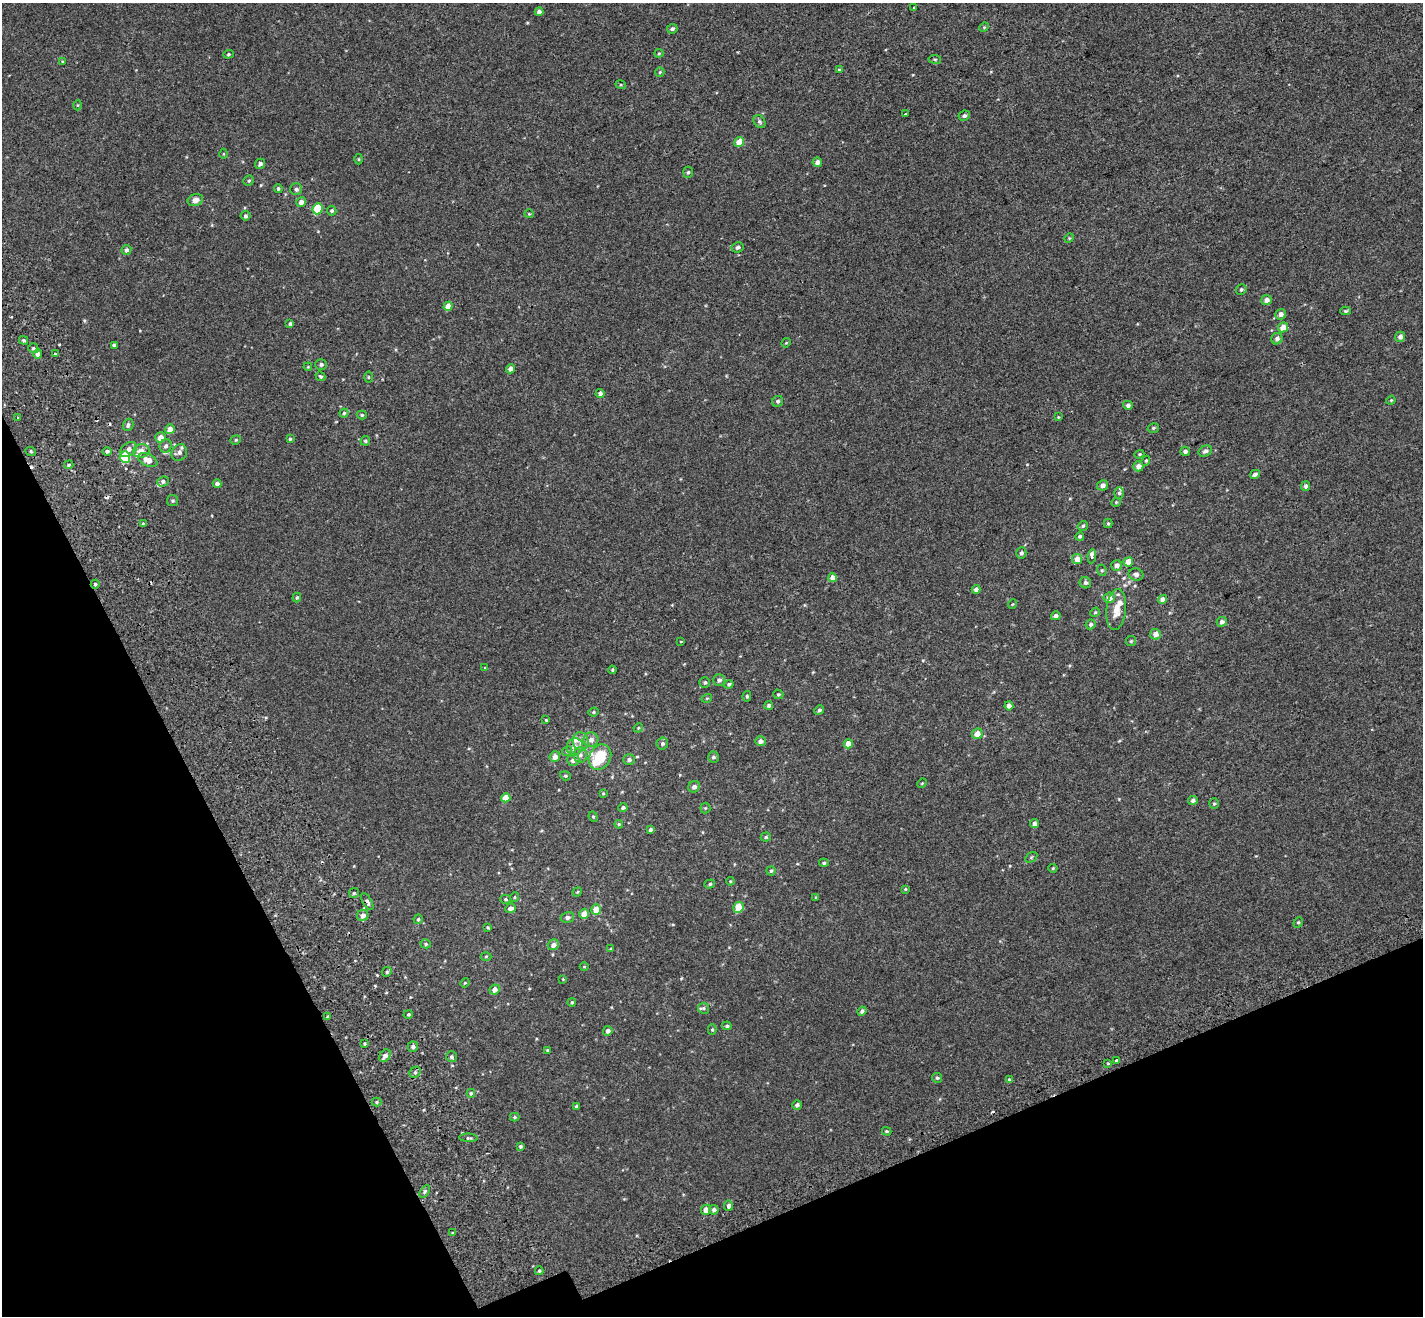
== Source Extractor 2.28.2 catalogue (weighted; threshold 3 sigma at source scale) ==
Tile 14 of 4 x 4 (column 2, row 4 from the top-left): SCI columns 1525-2945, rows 247-1560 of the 5889 x 5690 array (HDU 1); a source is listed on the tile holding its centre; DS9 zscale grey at full resolution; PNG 1425 x 1318 px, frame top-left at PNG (2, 3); each listed source drawn as its Kron ellipse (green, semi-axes under 4 px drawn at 4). Shown black and unused: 21% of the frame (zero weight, under 2 of 3 exposures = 6% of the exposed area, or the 3 px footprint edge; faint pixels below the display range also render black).
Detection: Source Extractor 2.28.2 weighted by HDU 2 'WHT'; one run over the whole footprint, this tile lists its part. Background 0.00116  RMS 0.0065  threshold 0.0294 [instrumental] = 3 sigma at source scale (4.5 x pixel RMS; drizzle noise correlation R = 1.50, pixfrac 1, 0.0396/0.0396 arcsec/px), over >= 5 px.
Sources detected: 235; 4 cosmic-ray / hot-pixel residue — neither listed nor drawn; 9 inside a brighter listed object's ellipse — not listed separately; the other 222 listed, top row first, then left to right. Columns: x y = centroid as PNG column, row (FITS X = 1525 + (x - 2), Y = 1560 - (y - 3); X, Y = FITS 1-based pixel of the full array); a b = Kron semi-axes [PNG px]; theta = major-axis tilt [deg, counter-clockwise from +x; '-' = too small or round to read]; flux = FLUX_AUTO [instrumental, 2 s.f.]
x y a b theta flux
914 7 3 3 - 1.8
539 12 4 4 - 2.5
984 27 5 4 - 0.66
672 29 5 4 - 1.3
659 53 4 4 - 0.62
228 54 5 4 - 0.74
935 59 6 3 -8 0.59
62 62 4 3 - 0.54
839 70 4 4 - 0.65
660 72 5 4 - 0.74
621 85 5 3 - 0.64
78 105 5 3 - 0.56
906 114 3 3 - 1.9
964 116 6 5 - 1.3
759 122 7 5 -53 1.2
739 142 5 4 - 8.6
223 154 5 3 - 0.5
359 159 5 3 - 0.54
817 162 5 4 - 2.4
260 164 5 5 - 1.5
688 172 5 5 - 0.94
249 181 5 5 - 0.96
278 189 4 4 - 0.96
296 189 6 6 - 1.7
195 200 8 6 21 3.7
301 202 5 4 - 2.8
317 209 6 5 - 23
332 211 5 4 - 1
529 214 4 4 - 0.57
245 216 5 4 - 1
1069 238 5 4 - 0.69
738 247 6 5 - 1.4
126 250 5 5 - 1.5
1241 290 5 5 - 1
1266 300 5 5 - 2.8
448 306 4 4 - 6.2
1346 311 5 4 - 0.8
1281 314 5 5 - 2.3
290 324 4 3 - 1.3
1283 327 5 5 - 5.1
1400 337 5 5 - 2.5
1277 339 6 5 - 2.3
24 340 4 3 - 0.92
786 343 5 4 - 0.58
114 345 4 3 - 1.4
33 348 5 5 - 1.3
38 354 5 4 - 2.6
55 354 4 3 - 3
321 364 6 5 - 1.4
308 367 4 3 - 0.5
510 369 4 4 - 2.5
320 376 5 4 - 0.89
368 377 5 3 - 0.56
600 393 4 4 - 2.4
1391 400 4 3 - 0.52
778 401 6 5 - 1.3
1128 405 5 4 - 1.6
344 413 4 4 - 0.81
362 415 5 4 - 0.86
1058 417 4 3 - 0.47
18 418 3 3 - 0.74
128 425 6 5 - 1.7
1153 428 6 4 15 0.87
170 429 5 4 - 5.3
160 438 5 5 - 4.5
290 439 4 3 - 0.74
236 440 5 4 - 0.85
365 441 5 4 - 1
166 446 7 6 - 1.9
128 450 9 6 36 3.4
107 451 5 4 - 1.3
141 451 8 6 12 4.8
1185 451 5 4 - 1.7
1205 451 7 5 27 1.8
31 452 5 3 - 0.69
179 452 8 7 - 2.6
1139 454 5 4 - 0.73
125 457 6 5 - 20
148 460 10 6 -26 6.7
1146 461 5 4 - 0.67
69 465 5 4 - 0.8
1138 466 5 5 - 3.9
1255 474 5 4 - 1.5
163 481 6 4 24 1.6
217 484 4 4 - 1.9
1102 485 5 5 - 2.6
1306 486 5 4 - 1.8
1119 493 5 5 - 1.1
173 501 5 5 - 1.1
1116 502 5 4 - 0.62
1108 523 5 4 - 0.73
143 524 3 3 - 0.78
1083 526 5 4 - 1.1
1080 536 4 4 - 0.99
1021 553 6 5 - 1.3
1092 556 7 3 84 4.4
1077 559 5 5 - 6
1128 562 5 4 - 6.5
1117 565 5 5 - 2.6
1102 570 6 4 -69 0.82
1136 574 7 6 - 1.8
832 578 4 4 - 3.8
1085 583 6 5 - 1.4
95 584 4 4 - 1.1
976 589 4 4 - 2.3
297 598 5 4 - 0.79
1109 598 5 5 - 3.4
1162 599 4 4 - 3.6
1013 604 5 3 - 0.44
1116 610 20 9 84 8.2
1095 612 5 4 - 0.8
1056 616 5 4 - 2
1222 622 5 5 - 1.9
1090 624 5 4 - 1.4
1155 634 5 5 - 4.2
681 641 3 2 - 0.38
1131 641 5 5 - 0.79
485 668 4 2 - 0.44
612 670 4 3 - 0.74
719 680 6 6 - 1.9
705 682 5 5 - 0.94
729 684 4 4 - 1.1
778 694 5 4 - 0.97
747 696 5 4 - 0.86
707 698 5 3 - 0.56
769 705 4 4 - 1.6
1009 706 4 4 - 3.1
819 710 5 4 - 1.3
593 712 5 3 - 0.79
546 720 4 3 - 0.65
638 728 5 3 - 0.6
977 734 5 5 - 5.6
591 740 7 7 - 3.6
581 741 9 7 -76 3.3
760 741 5 5 - 2.4
662 743 6 6 - 1.4
848 744 5 4 - 5.7
575 747 8 8 - 3.1
567 751 5 4 - 0.79
580 755 8 7 - 2.1
555 757 5 5 - 4.2
600 757 13 10 60 19
713 757 5 5 - 1.3
573 760 6 5 - 3
629 760 6 5 - 1.8
565 776 5 4 - 0.87
922 783 5 4 - 0.56
694 787 6 5 - 2.1
603 793 4 3 - 0.54
506 798 5 4 - 8.4
1193 800 5 4 - 1.6
1214 804 5 4 - 0.84
623 808 4 4 - 1.2
705 808 5 5 - 0.7
593 817 5 4 - 0.8
1034 823 4 4 - 2.5
619 824 4 3 - 0.72
650 829 4 3 - 1.2
766 837 5 4 - 0.95
1031 857 6 4 32 0.8
824 863 5 4 - 0.97
1053 868 4 4 - 0.65
771 871 4 4 - 0.85
730 881 4 4 - 0.52
710 884 5 4 - 0.96
905 889 4 4 - 0.63
577 892 5 4 - 0.58
354 893 5 5 - 0.85
515 897 4 4 - 0.68
816 898 4 4 - 0.57
505 899 5 4 - 0.74
367 902 9 4 -58 1.6
739 907 5 5 - 13
510 908 5 4 - 2.6
596 910 5 5 - 9.3
584 914 5 4 - 6.1
363 915 6 5 - 3.3
567 917 7 5 13 1.7
418 919 5 4 - 0.92
1298 922 5 4 - 0.8
488 927 3 3 - 0.63
426 944 5 4 - 0.99
553 945 6 5 - 3.2
610 949 3 3 - 0.56
486 956 5 3 - 0.58
584 967 4 3 - 0.48
387 972 5 4 - 0.97
563 979 3 3 - 0.42
465 983 5 4 - 0.58
495 990 5 5 - 3.9
572 1002 4 3 - 0.71
703 1008 5 5 - 0.88
862 1011 5 4 - 1.6
408 1014 5 4 - 0.92
328 1017 4 3 - 1.2
727 1026 5 4 - 1.1
712 1030 5 4 - 0.81
608 1031 5 4 - 2.3
364 1044 3 3 - 0.68
413 1047 5 5 - 1.7
547 1050 3 3 - 0.55
385 1056 7 5 57 3.1
451 1057 5 5 - 1.1
1116 1061 3 3 - 6
1108 1064 3 2 - 0.81
415 1072 6 5 - 1.2
937 1078 5 5 - 1
1009 1080 4 4 - 1.1
471 1093 4 4 - 0.84
377 1102 5 4 - 0.81
797 1105 5 4 - 1.9
576 1106 4 3 - 1.1
515 1117 5 4 - 0.77
887 1131 5 3 - 0.7
468 1138 9 4 -1 0.96
521 1146 4 3 - 0.83
425 1191 7 4 59 1.1
728 1206 5 4 - 2.2
706 1210 5 5 - 4.3
714 1210 5 4 - 2
452 1233 3 3 - 0.85
539 1271 4 3 - 0.9
Overlapping masked pixels (flux is a lower limit): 2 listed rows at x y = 95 584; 367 902